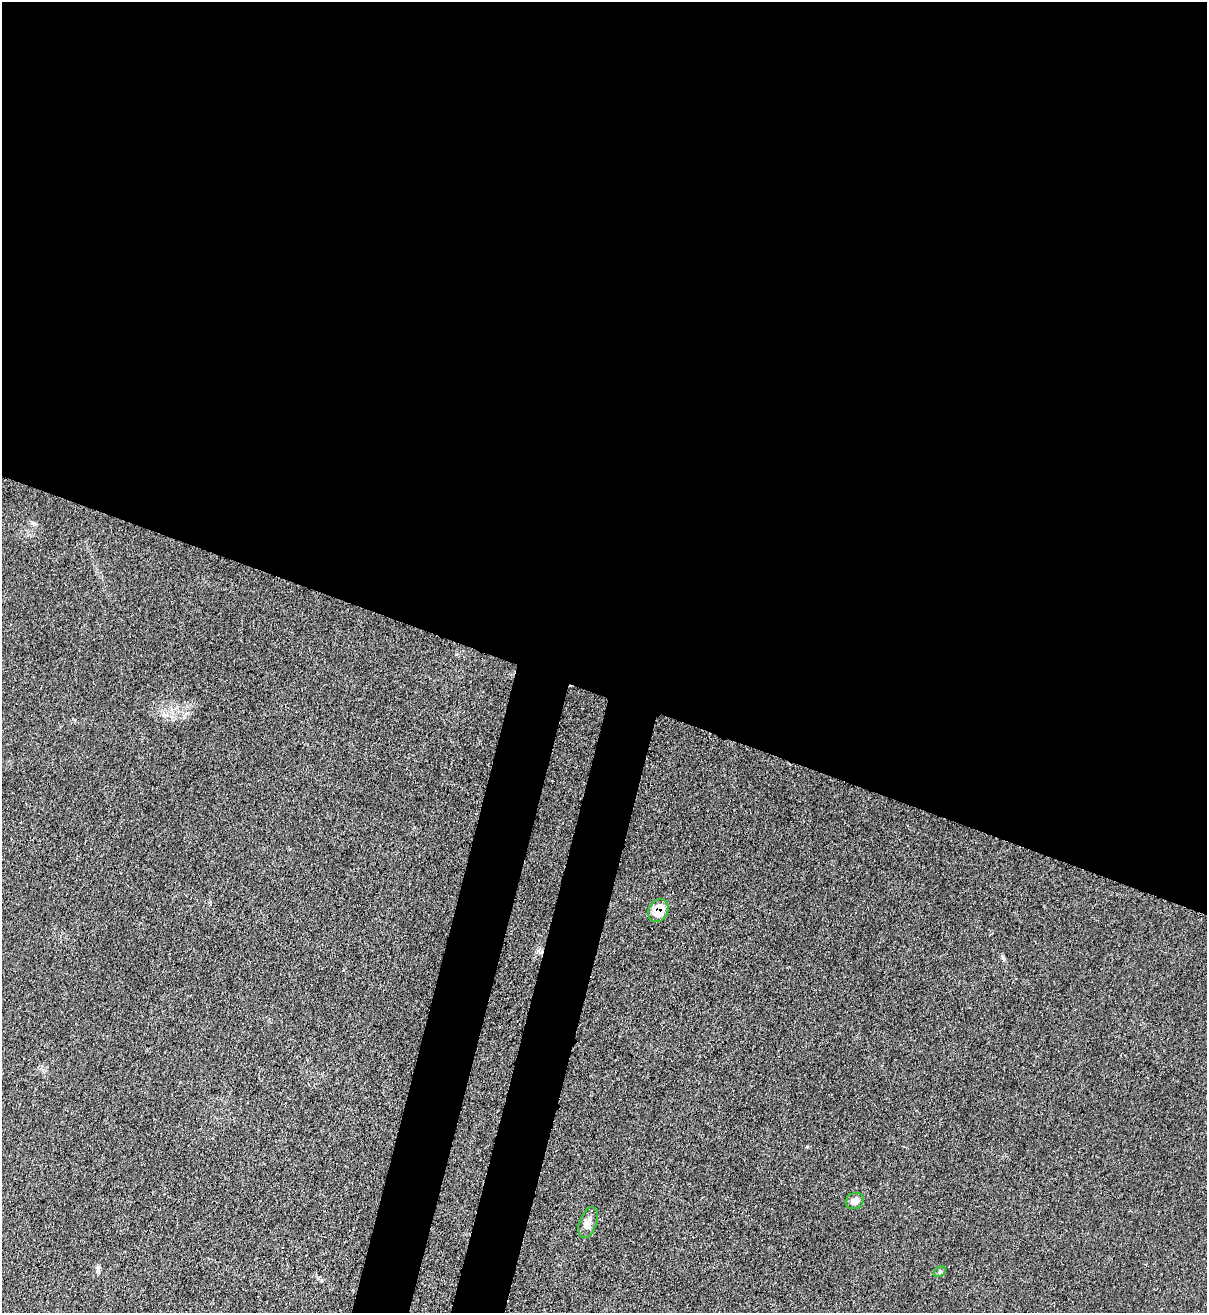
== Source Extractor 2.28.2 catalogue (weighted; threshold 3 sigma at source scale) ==
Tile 3 of 4 x 4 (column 3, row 1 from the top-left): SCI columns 2628-3832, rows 3965-5275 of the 5383 x 5306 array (HDU 1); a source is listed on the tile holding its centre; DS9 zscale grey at full resolution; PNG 1209 x 1315 px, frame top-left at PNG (2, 2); each listed source drawn as its Kron ellipse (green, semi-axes under 4 px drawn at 4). Shown black and unused: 57% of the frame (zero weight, under 3 of 4 exposures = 7% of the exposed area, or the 3 px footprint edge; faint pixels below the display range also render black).
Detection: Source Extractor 2.28.2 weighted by HDU 2 'WHT'; one run over the whole footprint, this tile lists its part. Background 0.0271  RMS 0.0029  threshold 0.0132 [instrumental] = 3 sigma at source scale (4.5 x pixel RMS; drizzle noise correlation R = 1.50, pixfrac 1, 0.05/0.05 arcsec/px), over >= 5 px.
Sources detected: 5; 1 cosmic-ray / hot-pixel residue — neither listed nor drawn; the other 4 listed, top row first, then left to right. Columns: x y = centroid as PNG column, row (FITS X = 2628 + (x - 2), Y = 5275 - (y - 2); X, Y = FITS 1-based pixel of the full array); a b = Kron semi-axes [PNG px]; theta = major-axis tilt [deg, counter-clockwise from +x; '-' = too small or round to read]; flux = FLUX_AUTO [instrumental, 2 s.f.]
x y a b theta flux
658 911 12 9 59 5.4
855 1201 9 8 - 2
588 1223 16 8 70 2.4
940 1272 6 4 29 0.45
Overlapping masked pixels (flux is a lower limit): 1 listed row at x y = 658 911